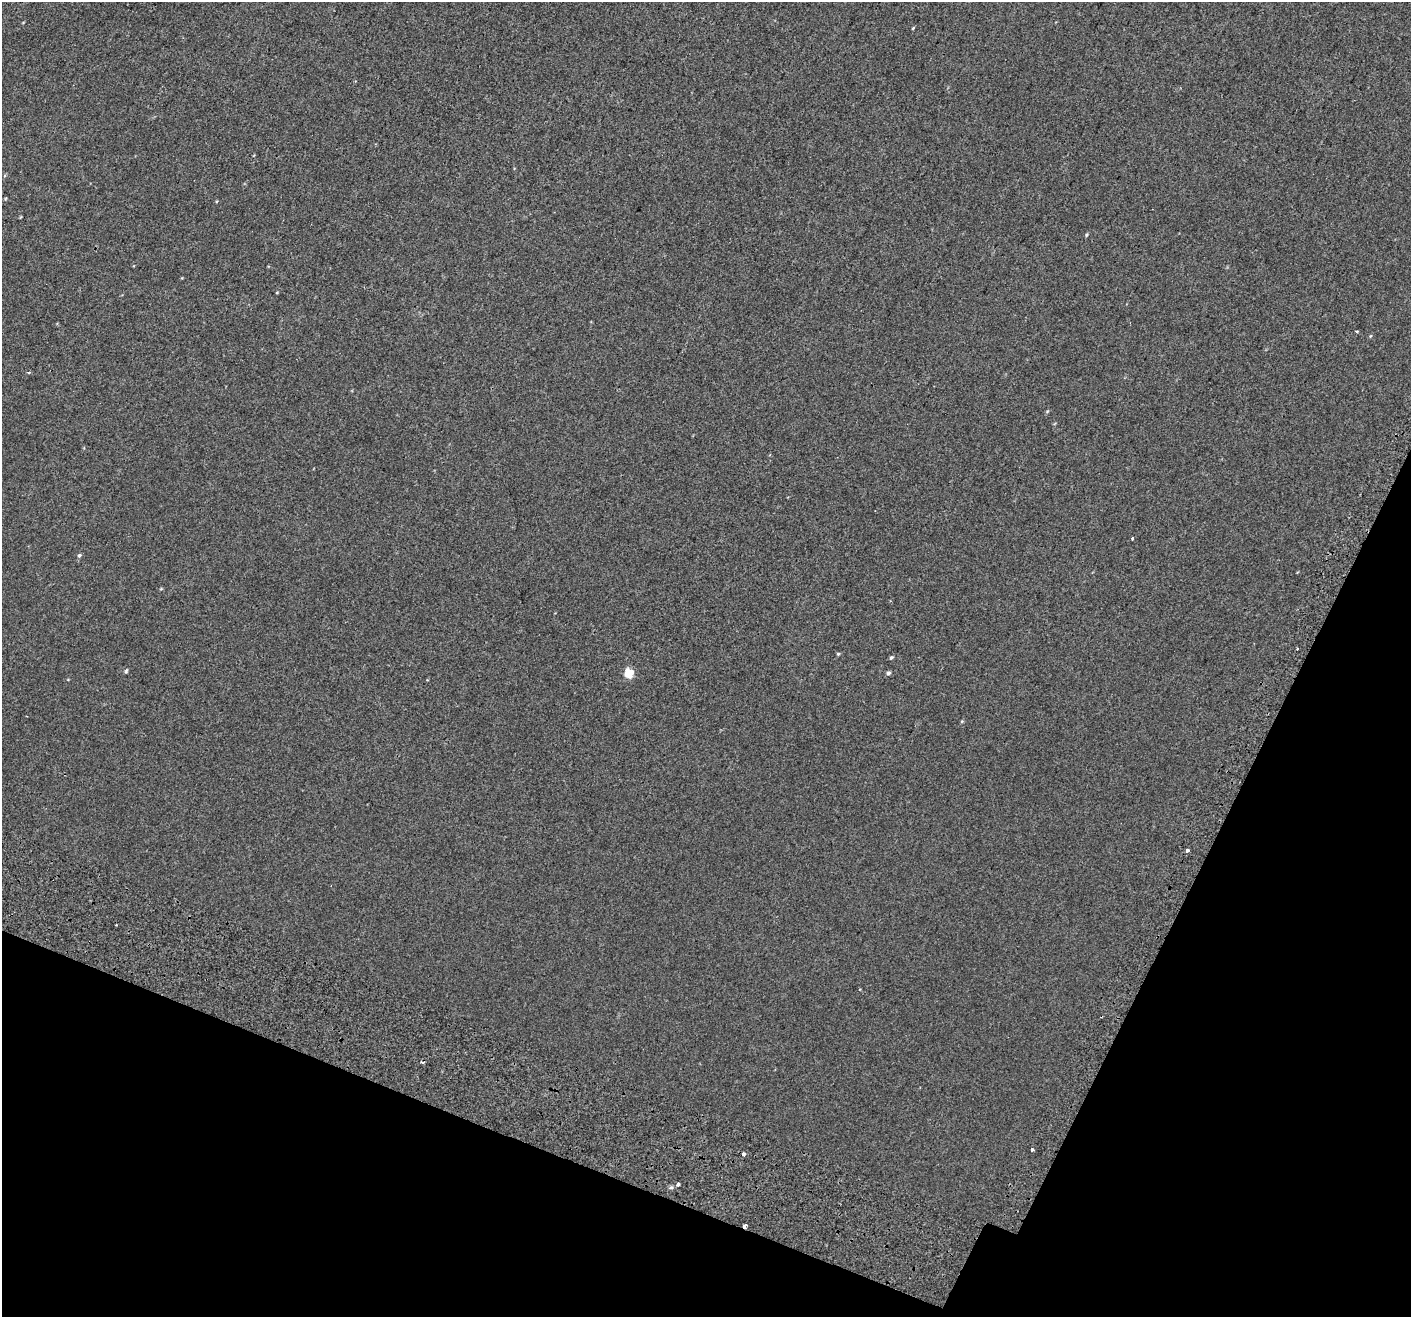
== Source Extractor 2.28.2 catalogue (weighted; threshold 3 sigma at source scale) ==
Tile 15 of 4 x 4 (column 3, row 4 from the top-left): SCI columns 2897-4305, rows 384-1698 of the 5785 x 5965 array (HDU 1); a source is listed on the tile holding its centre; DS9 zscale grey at full resolution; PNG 1413 x 1319 px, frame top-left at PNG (2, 2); no overlay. Shown black and unused: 20% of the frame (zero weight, under 2 of 3 exposures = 6% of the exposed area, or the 3 px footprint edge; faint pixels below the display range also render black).
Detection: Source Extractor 2.28.2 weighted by HDU 2 'WHT'; one run over the whole footprint, this tile lists its part. Background 0.00147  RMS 0.0064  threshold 0.0287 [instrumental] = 3 sigma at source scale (4.5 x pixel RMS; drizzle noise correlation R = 1.50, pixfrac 1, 0.0396/0.0396 arcsec/px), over >= 5 px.
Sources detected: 21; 3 cosmic-ray / hot-pixel residue — not listed; the other 18 listed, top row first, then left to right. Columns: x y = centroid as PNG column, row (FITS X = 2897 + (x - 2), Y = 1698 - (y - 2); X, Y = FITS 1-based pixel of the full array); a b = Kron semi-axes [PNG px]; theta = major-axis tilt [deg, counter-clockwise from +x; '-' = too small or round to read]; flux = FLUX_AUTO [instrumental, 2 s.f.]
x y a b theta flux
1086 235 5 4 - 0.66
277 292 4 3 - 0.45
1356 331 3 3 - 1.3
1370 336 5 3 - 0.52
29 372 3 3 - 1
1132 539 3 2 - 1.5
79 555 6 5 - 1
838 654 4 4 - 0.68
891 657 5 4 - 0.9
126 671 5 4 - 0.77
629 673 6 5 - 21
888 673 6 5 - 1.2
1187 851 4 3 - 6.9
1032 1149 4 3 - 1.6
744 1154 3 3 - 6.9
678 1184 3 3 - 1.7
671 1187 6 5 - 1
744 1226 3 3 - 5.9
Overlapping masked pixels (flux is a lower limit): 1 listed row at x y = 744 1226